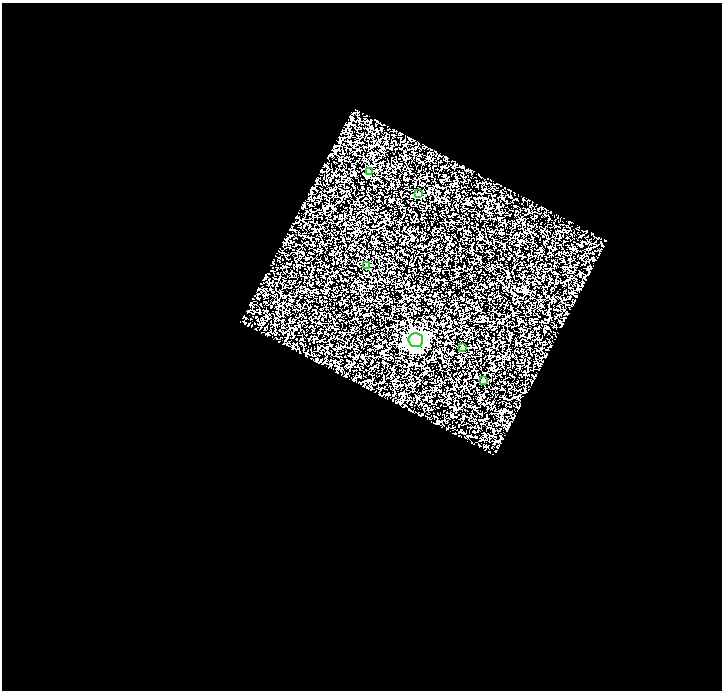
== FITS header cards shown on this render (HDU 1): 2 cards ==
NAXIS1  =                  720
NAXIS2  =                  688

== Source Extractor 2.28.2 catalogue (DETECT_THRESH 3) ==
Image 720 x 688 px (HDU 1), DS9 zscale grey, 1 PNG px = 1 image px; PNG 724 x 692 px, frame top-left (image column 1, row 688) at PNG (2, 3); each listed source drawn as its Kron ellipse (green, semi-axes under 4 px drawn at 4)
Background 0.188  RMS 0.28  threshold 0.833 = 3 sigma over >= 5 px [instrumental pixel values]
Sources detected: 6; all 6 listed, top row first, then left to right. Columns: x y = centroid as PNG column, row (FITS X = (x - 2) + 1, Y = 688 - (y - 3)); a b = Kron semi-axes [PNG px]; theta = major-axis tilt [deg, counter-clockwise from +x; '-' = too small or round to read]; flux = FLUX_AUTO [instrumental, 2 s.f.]
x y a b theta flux
369 172 4 4 - 270
419 194 4 3 - 87
366 265 4 3 - 38
416 340 7 7 - 8500
462 347 3 3 - 43
483 380 4 4 - 100